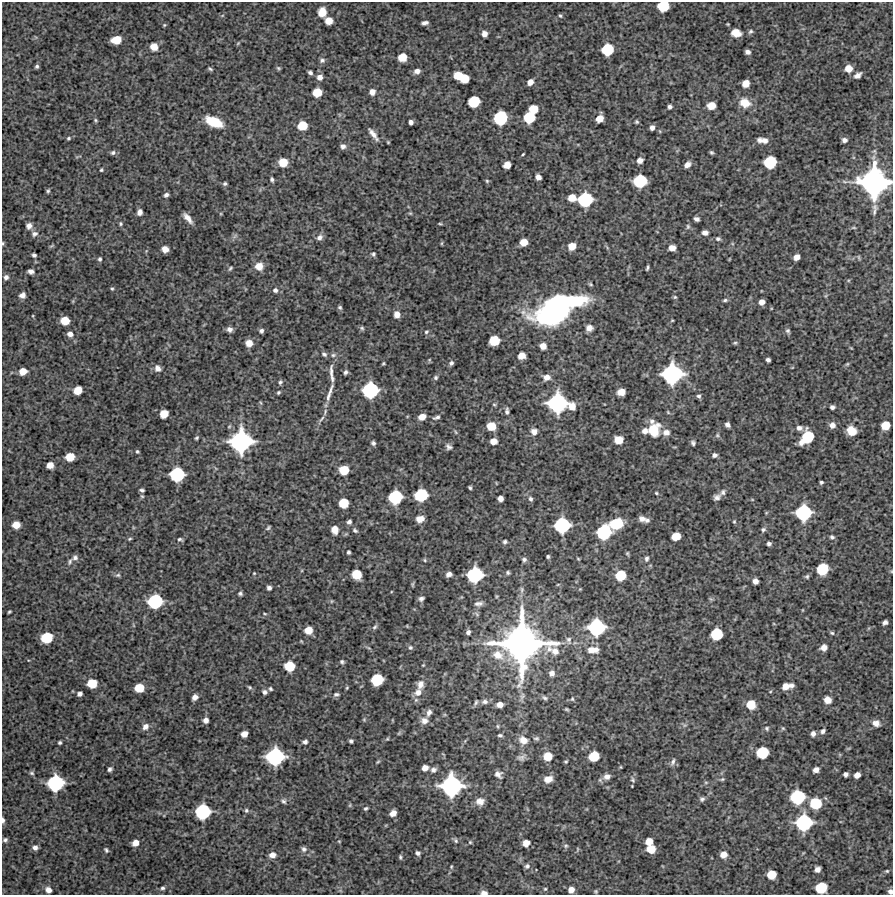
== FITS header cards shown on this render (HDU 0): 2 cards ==
NAXIS1  =                  891 /Length X axis
NAXIS2  =                  893 /Length Y axis

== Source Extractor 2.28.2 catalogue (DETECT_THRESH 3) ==
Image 891 x 893 px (HDU 0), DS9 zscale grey, 1 PNG px = 1 image px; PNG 895 x 897 px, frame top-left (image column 1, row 893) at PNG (2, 2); no overlay
Background 4710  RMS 320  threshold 957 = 3 sigma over >= 5 px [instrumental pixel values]
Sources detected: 370; all 370 listed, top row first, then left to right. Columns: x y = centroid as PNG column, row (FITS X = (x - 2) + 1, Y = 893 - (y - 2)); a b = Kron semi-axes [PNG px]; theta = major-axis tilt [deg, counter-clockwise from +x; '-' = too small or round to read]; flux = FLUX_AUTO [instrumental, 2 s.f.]
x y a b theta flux
663 6 9 8 - 6.5e+05
322 12 9 7 84 2.8e+05
560 16 5 4 - 2.8e+04
329 21 6 6 - 2.3e+05
425 23 6 4 12 7.4e+04
164 25 4 3 - 2.3e+04
750 31 7 5 38 4.4e+04
736 33 10 8 -12 2.3e+05
484 34 5 5 - 1.2e+05
116 40 8 6 10 3.6e+05
238 43 6 4 46 2.4e+04
154 47 8 7 - 1.8e+05
607 50 9 8 - 7.3e+05
747 52 5 4 - 7.8e+04
402 57 7 6 - 3.2e+05
322 60 7 6 - 5.8e+04
37 66 5 5 - 4.3e+04
278 68 6 4 -27 2.9e+04
848 68 7 7 - 2.1e+05
210 69 7 4 -32 3.3e+04
417 71 7 6 - 1.1e+05
310 73 5 4 - 5.3e+04
858 75 8 5 34 9.3e+04
458 76 7 7 - 3.6e+05
320 77 6 6 - 1.2e+05
464 78 7 6 - 3.3e+05
530 82 6 5 - 1.2e+05
746 83 6 6 - 2.0e+05
317 92 7 7 - 3.5e+05
372 92 6 6 - 1.2e+05
474 101 9 8 - 6.6e+05
745 103 12 10 -25 3.1e+05
711 106 7 6 - 2.4e+05
670 107 4 4 - 5.4e+04
534 109 7 6 - 3.4e+05
529 117 8 8 - 6.7e+05
500 118 10 9 - 1.1e+06
600 119 6 5 - 2.1e+05
96 120 6 4 -58 3.0e+04
214 122 16 8 -23 7.1e+05
411 122 5 4 - 7.2e+04
637 122 5 5 - 3.1e+04
302 126 7 7 - 4.1e+05
652 128 5 4 - 7.8e+04
373 134 15 5 -53 1.3e+05
69 138 5 4 - 3.3e+04
760 140 6 6 - 8.0e+04
765 140 8 7 - 9.7e+04
844 140 5 4 - 7.8e+04
343 146 6 6 - 8.4e+04
711 152 4 3 - 3.0e+04
113 153 7 6 - 5.0e+04
523 154 3 2 - 2.1e+04
640 160 5 5 - 1.1e+05
283 162 8 7 - 3.5e+05
770 162 9 9 - 8.3e+05
687 164 8 5 40 1.0e+05
507 165 6 6 - 2.0e+05
101 170 3 3 - 2.7e+04
538 177 5 5 - 1.1e+05
272 179 6 4 -79 4.2e+04
487 181 5 5 - 2.8e+04
640 181 10 9 - 9.0e+05
874 182 21 20 - 4.6e+06
225 184 5 4 - 3.9e+04
48 191 5 4 - 3.5e+04
166 195 6 5 - 6.1e+04
572 198 7 7 - 2.5e+05
585 200 11 10 - 1.2e+06
875 209 17 6 85 8.9e+04
140 212 6 5 - 8.8e+04
410 213 6 3 -18 2.5e+04
188 218 11 4 -50 1.4e+05
696 219 5 4 - 7.0e+04
121 224 5 5 - 3.3e+04
440 224 6 3 -8 2.5e+04
29 226 7 6 - 9.5e+04
688 226 7 5 -89 4.5e+04
705 233 7 6 - 8.6e+04
34 234 8 7 - 8.0e+04
235 236 8 3 45 3.9e+04
319 237 8 7 - 8.8e+04
718 239 7 6 - 4.8e+04
524 242 6 6 - 2.3e+05
3 243 5 4 - 2.5e+04
442 243 6 3 71 2.0e+04
52 246 8 2 21 2.5e+04
572 246 7 6 - 2.5e+05
672 248 6 5 - 1.6e+05
165 249 6 5 - 1.7e+05
373 254 6 5 - 4.1e+04
34 255 4 4 - 4.5e+04
797 257 6 5 - 1.4e+05
859 257 7 3 -81 2.3e+04
100 259 5 4 - 4.1e+04
259 266 9 9 - 2.0e+05
230 268 6 4 46 3.1e+04
647 268 5 2 - 3.4e+04
31 271 6 4 -9 7.8e+04
6 277 6 5 - 7.0e+04
112 289 5 4 - 2.9e+04
275 290 6 6 - 6.3e+04
22 295 6 6 - 1.1e+05
675 297 5 4 - 2.8e+04
725 300 6 4 10 3.9e+04
572 301 30 11 4 1.3e+06
762 302 5 5 - 1.2e+05
340 307 5 4 - 3.6e+04
553 311 34 23 34 4.8e+06
397 314 7 6 - 1.5e+05
33 316 4 3 - 1.5e+04
672 320 5 3 - 1.9e+04
65 321 7 6 - 3.3e+05
362 328 6 5 - 3.7e+04
589 328 7 6 - 1.2e+05
229 329 6 5 - 9.1e+04
261 331 4 4 - 5.3e+04
788 331 7 5 -61 4.8e+04
426 332 6 5 - 3.5e+04
70 334 7 6 - 1.1e+05
494 341 8 7 - 5.0e+05
249 343 6 6 - 1.7e+05
735 343 6 4 -9 3.1e+04
543 346 6 6 - 1.7e+05
324 354 7 5 -35 5.0e+04
333 355 7 6 - 5.1e+04
522 356 6 6 - 1.8e+05
429 360 5 4 - 2.5e+04
768 360 4 4 - 5.6e+04
383 363 3 3 - 2.4e+04
451 363 6 5 - 5.5e+04
847 364 6 5 - 2.8e+04
158 368 9 7 -52 1.2e+05
23 371 7 6 - 2.2e+05
331 372 21 5 -90 1.5e+05
346 372 5 4 - 4.9e+04
672 374 16 15 - 2.4e+06
436 377 6 5 - 4.3e+04
547 377 9 7 4 1.4e+05
280 382 6 5 - 4.2e+04
78 390 7 6 - 3.0e+05
370 390 12 11 - 1.5e+06
278 392 4 4 - 3.0e+04
621 392 7 6 - 2.2e+05
329 393 30 5 72 2.0e+05
699 396 5 4 - 4.8e+04
261 403 6 3 -70 2.2e+04
557 403 14 14 - 2.2e+06
494 404 5 3 - 2.5e+04
572 407 8 7 - 1.8e+05
832 407 4 4 - 6.5e+04
507 411 11 6 88 6.8e+04
668 412 5 4 - 2.4e+04
164 414 7 6 - 3.0e+05
422 417 6 5 - 1.8e+05
437 417 10 5 20 5.7e+04
322 419 12 4 52 7.0e+04
652 421 7 7 - 7.0e+04
727 425 5 4 - 7.4e+04
832 425 7 6 - 1.2e+05
885 425 7 7 - 3.3e+05
491 426 7 7 - 3.4e+05
799 428 8 6 -17 9.3e+04
654 430 15 12 72 5.0e+05
645 431 6 6 - 1.0e+05
851 431 10 8 -36 3.0e+05
534 432 8 8 - 1.3e+05
666 432 8 7 - 1.4e+05
717 435 6 5 - 3.4e+04
807 437 12 8 49 8.1e+05
196 438 5 4 - 3.1e+04
619 440 7 6 - 2.7e+05
241 441 17 16 - 2.8e+06
494 441 6 5 - 1.7e+05
373 443 5 4 - 5.1e+04
693 443 6 5 - 4.8e+04
449 447 8 6 -36 6.7e+04
137 451 5 4 - 3.1e+04
715 455 5 4 - 6.3e+04
70 457 7 6 - 3.4e+05
50 465 6 5 - 1.7e+05
344 470 7 7 - 4.1e+05
177 474 11 10 - 1.2e+06
821 482 3 3 - 3.7e+04
470 488 4 3 - 3.2e+04
142 490 6 4 -14 4.1e+04
723 492 9 7 78 7.1e+04
656 493 5 3 - 2.5e+04
421 495 10 9 - 9.1e+05
395 497 10 10 - 1.1e+06
717 497 8 6 32 8.1e+04
500 498 5 5 - 1.1e+05
530 499 6 5 - 5.0e+04
752 499 5 3 - 1.7e+04
344 503 7 7 - 4.4e+05
803 513 12 11 - 1.4e+06
420 519 8 6 8 1.9e+05
642 519 8 6 -19 1.0e+05
647 520 7 6 - 5.5e+04
349 522 5 4 - 6.0e+04
734 522 5 4 - 2.4e+04
617 523 12 9 14 5.9e+05
16 525 6 6 - 2.3e+05
562 525 11 11 - 1.4e+06
268 528 6 3 45 3.2e+04
763 529 6 6 - 4.8e+04
335 530 7 6 - 2.0e+05
355 530 8 5 -35 4.8e+04
604 532 12 11 - 1.2e+06
676 536 7 6 - 3.1e+05
832 537 6 5 - 4.6e+04
130 539 6 4 22 2.8e+04
180 539 6 4 -14 4.0e+04
505 542 5 5 - 4.0e+04
769 544 4 4 - 5.5e+04
348 552 4 3 - 4.1e+04
627 553 5 4 - 2.9e+04
548 556 3 3 - 3.3e+04
75 558 8 7 - 7.7e+04
578 559 4 3 - 2.1e+04
647 559 8 6 83 6.2e+04
425 560 5 4 - 2.6e+04
524 560 6 6 - 5.5e+04
70 562 9 5 71 5.5e+04
822 569 9 8 - 6.9e+05
508 572 4 4 - 3.8e+04
254 573 4 4 - 1.8e+04
357 574 8 7 - 4.2e+05
449 574 5 4 - 9.3e+04
118 575 8 5 14 4.5e+04
475 575 11 11 - 1.4e+06
621 575 9 8 - 5.3e+05
807 577 6 5 - 3.9e+04
755 581 5 5 - 9.8e+04
412 584 8 3 90 2.6e+04
558 584 5 3 - 1.7e+04
269 588 4 4 - 7.0e+04
580 589 4 4 - 1.7e+04
240 594 5 4 - 4.3e+04
421 599 5 4 - 5.6e+04
711 599 7 4 -33 2.6e+04
155 601 11 10 - 1.2e+06
331 601 5 3 - 2.2e+04
479 604 11 6 4 8.5e+04
9 612 4 3 - 2.8e+04
265 614 6 3 -19 2.3e+04
885 622 5 4 - 7.4e+04
375 627 8 5 44 4.3e+04
596 627 13 12 - 1.6e+06
308 630 7 6 - 2.4e+05
468 632 5 4 - 6.5e+04
832 633 6 5 - 3.6e+04
717 634 9 8 - 7.4e+05
47 638 9 8 - 6.5e+05
569 640 11 7 -79 8.1e+04
522 643 40 38 -20 8.9e+06
410 647 6 5 - 4.5e+04
824 647 6 5 - 1.4e+05
593 650 16 9 2 2.5e+05
498 655 16 12 -26 3.3e+05
342 662 5 5 - 4.1e+04
289 666 8 7 - 5.0e+05
552 673 6 6 - 1.0e+05
377 680 9 8 - 7.6e+05
92 683 8 7 - 4.0e+05
420 685 11 8 84 1.6e+05
786 686 8 5 18 1.8e+05
791 686 6 5 - 6.9e+04
250 687 6 5 - 3.3e+04
139 688 7 6 - 3.8e+05
347 688 4 4 - 2.3e+04
270 689 5 5 - 3.4e+04
264 692 6 5 - 6.1e+04
418 692 11 9 54 2.0e+05
80 694 5 4 - 6.8e+04
336 694 7 5 10 5.1e+04
195 697 6 5 - 1.1e+05
545 698 7 5 -29 4.3e+04
572 699 5 4 - 3.0e+04
828 700 6 6 - 2.0e+05
476 702 8 4 70 4.1e+04
485 702 9 7 0 8.1e+04
751 704 8 8 - 3.8e+05
500 705 6 5 - 1.4e+05
567 709 4 3 - 2.7e+04
429 713 10 6 69 9.5e+04
206 720 6 5 - 1.0e+05
364 720 5 4 - 2.6e+04
424 721 10 9 - 1.4e+05
876 723 10 8 -15 1.4e+05
497 726 6 4 -74 2.9e+04
145 727 9 7 47 1.1e+05
767 728 6 5 - 3.8e+04
783 728 5 4 - 2.5e+04
823 731 7 6 - 6.2e+04
399 733 7 4 45 3.0e+04
813 733 6 5 - 8.3e+04
244 734 6 5 - 1.6e+05
500 735 6 4 -7 4.3e+04
536 738 9 6 -1 4.9e+04
387 739 5 4 - 2.4e+04
523 740 12 10 -32 2.1e+05
351 741 4 4 - 4.2e+04
305 742 6 5 - 5.6e+04
60 743 3 3 - 3.5e+04
762 752 9 8 - 7.3e+05
547 756 7 7 - 3.2e+05
594 756 8 7 - 5.0e+05
275 757 13 12 - 1.8e+06
521 757 13 8 24 9.7e+04
378 762 5 4 - 2.4e+04
566 762 3 3 - 2.6e+04
673 762 9 5 69 6.3e+04
425 768 6 5 - 1.4e+05
110 769 4 4 - 5.4e+04
433 770 8 6 24 8.0e+04
816 770 5 5 - 1.1e+05
32 773 7 5 -17 3.7e+04
498 774 9 8 - 1.1e+05
846 774 5 4 - 7.0e+04
857 775 6 5 - 1.4e+05
607 776 9 7 14 1.1e+05
548 779 9 7 18 1.8e+05
722 779 6 5 - 3.1e+04
633 780 9 5 -75 4.7e+04
55 783 12 11 - 1.5e+06
451 786 17 16 - 2.6e+06
632 786 2 2 - 1.4e+04
798 797 11 10 - 1.2e+06
702 799 7 6 - 5.4e+04
283 801 8 6 -33 5.3e+04
480 801 10 8 6 1.6e+05
816 803 10 9 - 7.0e+05
350 805 6 3 72 2.4e+04
366 808 5 4 - 3.4e+04
246 810 6 5 - 4.3e+04
203 812 11 10 - 1.3e+06
393 813 6 5 - 1.4e+05
3 820 6 3 -85 5.6e+04
804 822 13 13 - 1.6e+06
5 840 5 4 - 4.5e+04
339 841 4 3 - 1.7e+04
456 841 8 5 -52 4.6e+04
649 841 6 6 - 2.2e+05
470 842 5 5 - 2.8e+04
135 843 6 5 - 1.5e+05
526 843 6 5 - 1.8e+05
566 846 6 5 - 3.7e+04
35 848 6 5 - 8.1e+04
304 849 8 7 - 6.7e+04
577 849 7 3 82 2.4e+04
651 849 7 7 - 3.1e+05
106 850 6 4 -54 3.6e+04
418 853 5 5 - 5.5e+04
272 855 7 6 - 1.3e+05
724 855 7 6 - 1.7e+05
400 857 6 4 -79 3.4e+04
527 866 7 6 - 5.9e+04
451 867 5 4 - 2.4e+04
817 869 5 5 - 1.1e+05
887 871 5 4 - 2.4e+04
771 874 7 7 - 3.6e+05
163 888 5 4 - 4.2e+04
821 888 9 8 - 6.4e+05
545 889 5 4 - 2.6e+04
48 890 6 5 - 1.2e+05
571 890 6 5 - 1.4e+05
596 891 5 4 - 2.5e+04
890 891 5 5 - 7.3e+04
484 893 7 4 -5 1.1e+05
At the frame edge (FLAGS 8, measured only in part): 6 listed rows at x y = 663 6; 874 182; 3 243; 3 820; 890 891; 484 893

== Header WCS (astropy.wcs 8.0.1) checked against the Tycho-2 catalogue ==
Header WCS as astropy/WCSLIB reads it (CRVAL/CRPIX/CD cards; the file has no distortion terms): RA---TAN/DEC--TAN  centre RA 05:17:35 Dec -23:47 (79.39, -23.78 deg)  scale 1.01 arcsec/px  FOV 15.0' x 15.0'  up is -1 deg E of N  parity normal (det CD < 0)
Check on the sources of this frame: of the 60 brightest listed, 7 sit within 1.5 arcsec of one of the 8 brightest Tycho-2 stars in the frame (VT <= 12.75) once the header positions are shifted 0.30 arcsec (0.11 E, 0.28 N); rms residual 0.42 arcsec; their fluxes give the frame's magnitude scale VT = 27.88 - 2.5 log10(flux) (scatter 0.40 mag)
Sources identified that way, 6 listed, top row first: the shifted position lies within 1.5 arcsec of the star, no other Tycho-2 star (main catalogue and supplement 1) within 3.0 arcsec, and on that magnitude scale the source's flux lands within +1.5 / -3 mag of the star's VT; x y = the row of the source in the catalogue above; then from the Tycho-2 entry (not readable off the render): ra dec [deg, ICRS J2000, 3 dp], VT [Tycho-2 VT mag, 2 dp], TYC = Tycho-2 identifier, HIP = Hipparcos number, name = IAU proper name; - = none
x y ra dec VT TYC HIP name
874 182 79.263 -23.711 10.50 6474-1364-1 - -
672 374 79.325 -23.764 11.97 6474-869-1 - -
557 403 79.360 -23.771 12.43 6474-599-1 - -
241 441 79.457 -23.781 11.77 6474-441-1 - -
275 757 79.448 -23.869 12.75 6474-1314-1 - -
451 786 79.394 -23.878 11.61 6474-818-1 - -